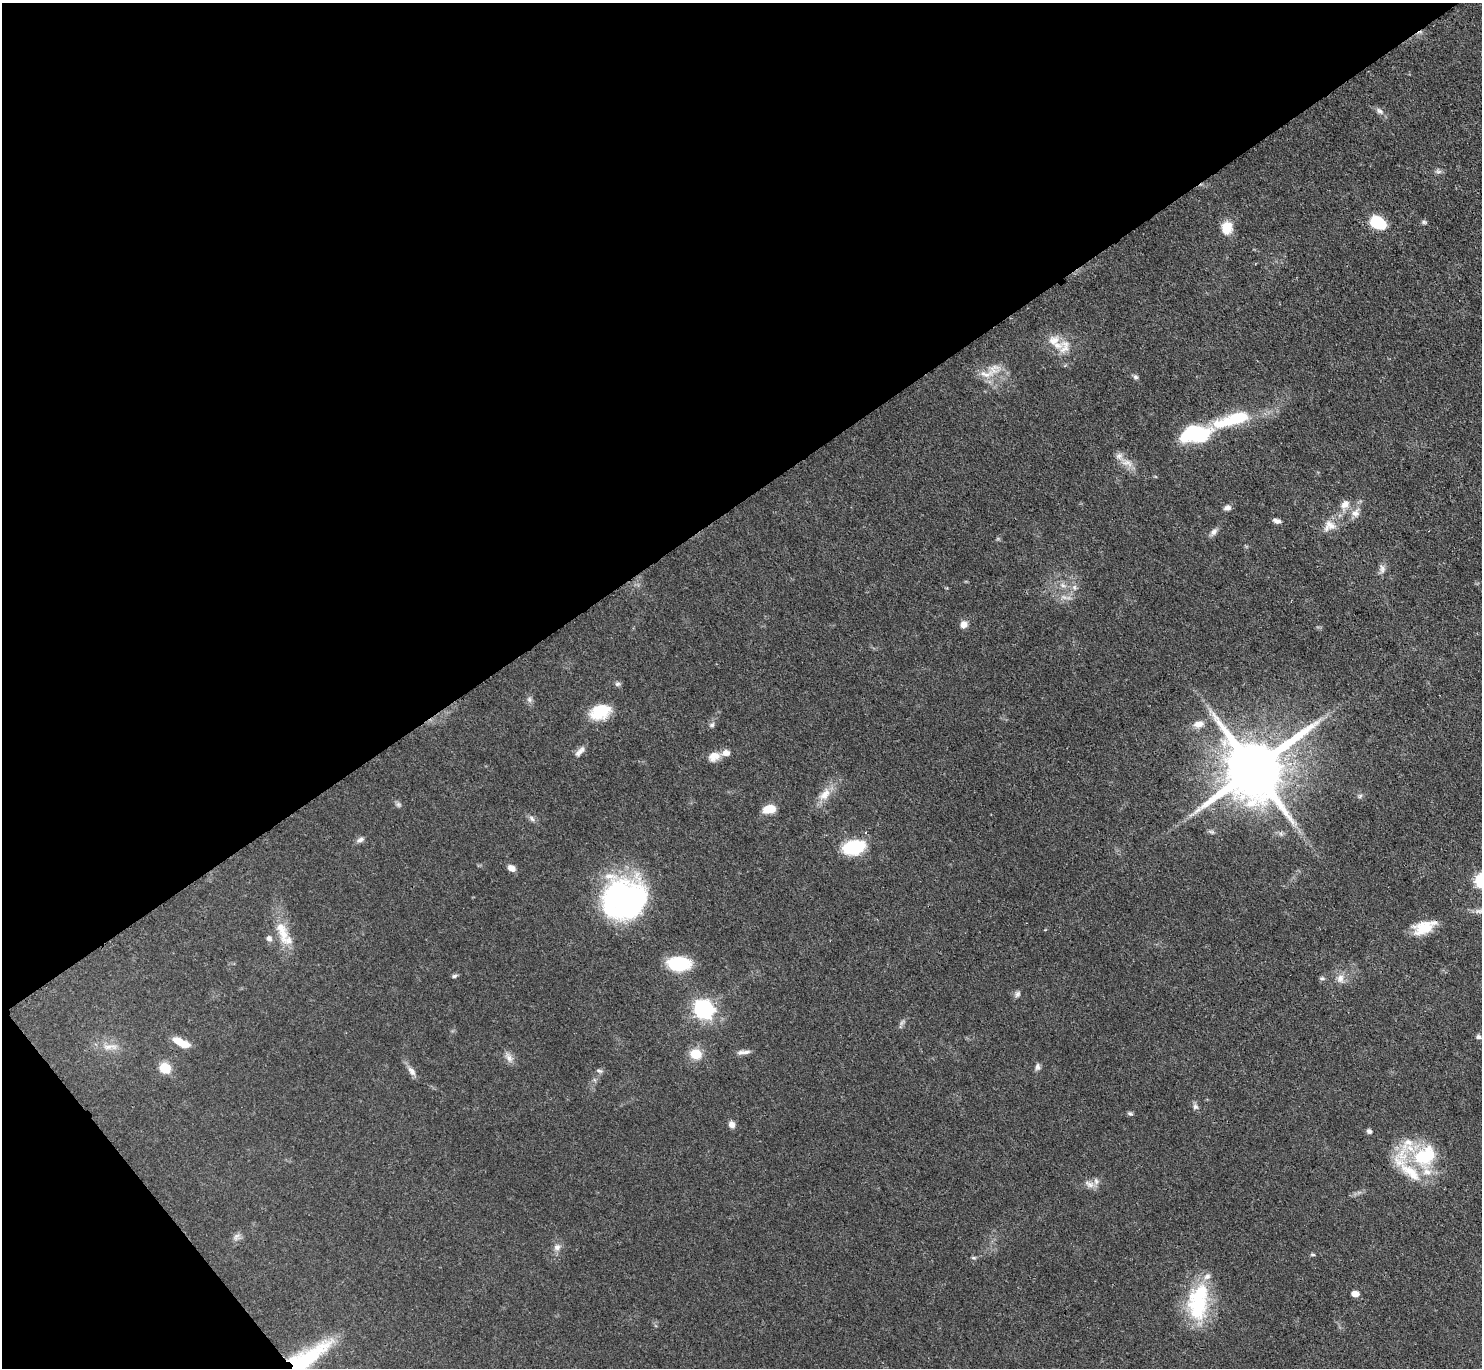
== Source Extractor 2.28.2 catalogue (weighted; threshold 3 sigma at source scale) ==
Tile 5 of 4 x 4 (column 1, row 2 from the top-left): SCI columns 1-1480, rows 3030-4395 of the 5921 x 5916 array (HDU 1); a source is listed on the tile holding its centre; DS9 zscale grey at full resolution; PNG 1484 x 1370 px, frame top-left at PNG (2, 3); no overlay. Shown black and unused: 39% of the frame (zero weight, under 3 of 4 exposures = <1% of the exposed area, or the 3 px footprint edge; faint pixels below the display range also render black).
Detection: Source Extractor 2.28.2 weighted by HDU 2 'WHT'; one run over the whole footprint, this tile lists its part. Background 0.0763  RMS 0.004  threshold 0.0181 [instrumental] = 3 sigma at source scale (4.5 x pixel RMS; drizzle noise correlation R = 1.50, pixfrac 1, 0.05/0.05 arcsec/px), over >= 5 px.
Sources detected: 87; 2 too faint to see at this stretch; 2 inside a brighter object's white glare — not listed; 10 inside a brighter listed object's ellipse — not listed separately; the other 73 listed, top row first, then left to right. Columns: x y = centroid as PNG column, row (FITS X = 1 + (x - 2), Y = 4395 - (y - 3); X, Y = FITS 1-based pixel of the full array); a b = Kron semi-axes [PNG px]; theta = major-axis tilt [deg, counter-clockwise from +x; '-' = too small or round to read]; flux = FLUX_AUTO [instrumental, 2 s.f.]
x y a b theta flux
1379 111 12 7 -30 1.7
1438 171 10 5 -12 1.2
1378 222 16 11 -29 15
1424 222 7 5 -22 0.76
1227 228 16 13 85 6.5
1065 347 22 16 73 7.1
987 374 27 10 8 6.6
1135 377 8 5 -27 0.92
1235 418 40 13 17 23
1196 434 24 13 3 44
1127 463 17 9 -18 3.9
1345 505 13 9 37 3.5
1227 508 9 7 18 1.6
1355 513 11 11 - 3.1
1277 521 9 5 -14 1.5
1329 526 20 14 27 5.4
1214 532 11 7 54 1.7
1382 569 13 7 -80 1.9
1063 585 7 5 -30 1.3
1075 588 7 4 -71 0.84
964 624 9 8 - 2.5
617 684 8 6 15 0.93
529 699 9 6 -89 1.3
600 712 25 16 20 12
1198 724 12 8 8 3.3
712 725 7 7 - 1.1
580 751 17 6 47 2.2
714 756 15 11 25 4.2
1253 769 19 16 35 4000
825 794 20 11 47 5.6
1360 796 7 5 46 0.85
398 805 8 6 -45 0.98
769 809 12 7 10 7.8
532 818 10 5 -49 1.3
865 832 4 3 - 0.44
1211 832 8 5 -19 0.85
360 839 11 6 33 1.4
854 847 17 11 11 28
511 868 9 7 -27 2.3
626 900 45 39 -47 89
1424 927 26 13 22 9.8
283 934 41 14 -64 11
269 938 8 8 - 1.5
679 964 18 11 -3 27
454 976 7 4 11 0.82
1322 978 7 5 -7 0.77
1340 978 12 10 -87 2.9
1017 994 9 7 74 1.3
704 1009 8 7 - 180
1478 1037 6 5 - 0.92
181 1042 20 7 -26 7.3
108 1047 14 7 2 3.3
742 1052 14 6 9 2
696 1054 11 10 - 8.5
509 1058 16 7 -65 2.5
1037 1067 9 6 -85 1.4
165 1068 7 6 - 23
412 1071 15 8 -51 2.4
599 1071 9 5 -18 0.94
1195 1107 8 7 - 1.3
1130 1113 8 4 -18 0.74
732 1124 8 7 - 2
1369 1131 6 6 - 1.1
1407 1143 25 14 52 9.6
1425 1156 28 21 29 24
1089 1184 15 8 -26 2.6
237 1237 12 7 51 1.7
557 1247 10 9 - 2.2
1313 1255 7 3 -1 0.55
974 1258 8 4 8 0.68
1355 1294 6 5 - 4.6
1198 1302 48 24 83 33
300 1364 66 17 37 40
Overlapping masked pixels (flux is a lower limit): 1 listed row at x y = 300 1364
Isophote crosses this tile's border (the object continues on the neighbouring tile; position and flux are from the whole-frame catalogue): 1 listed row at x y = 300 1364